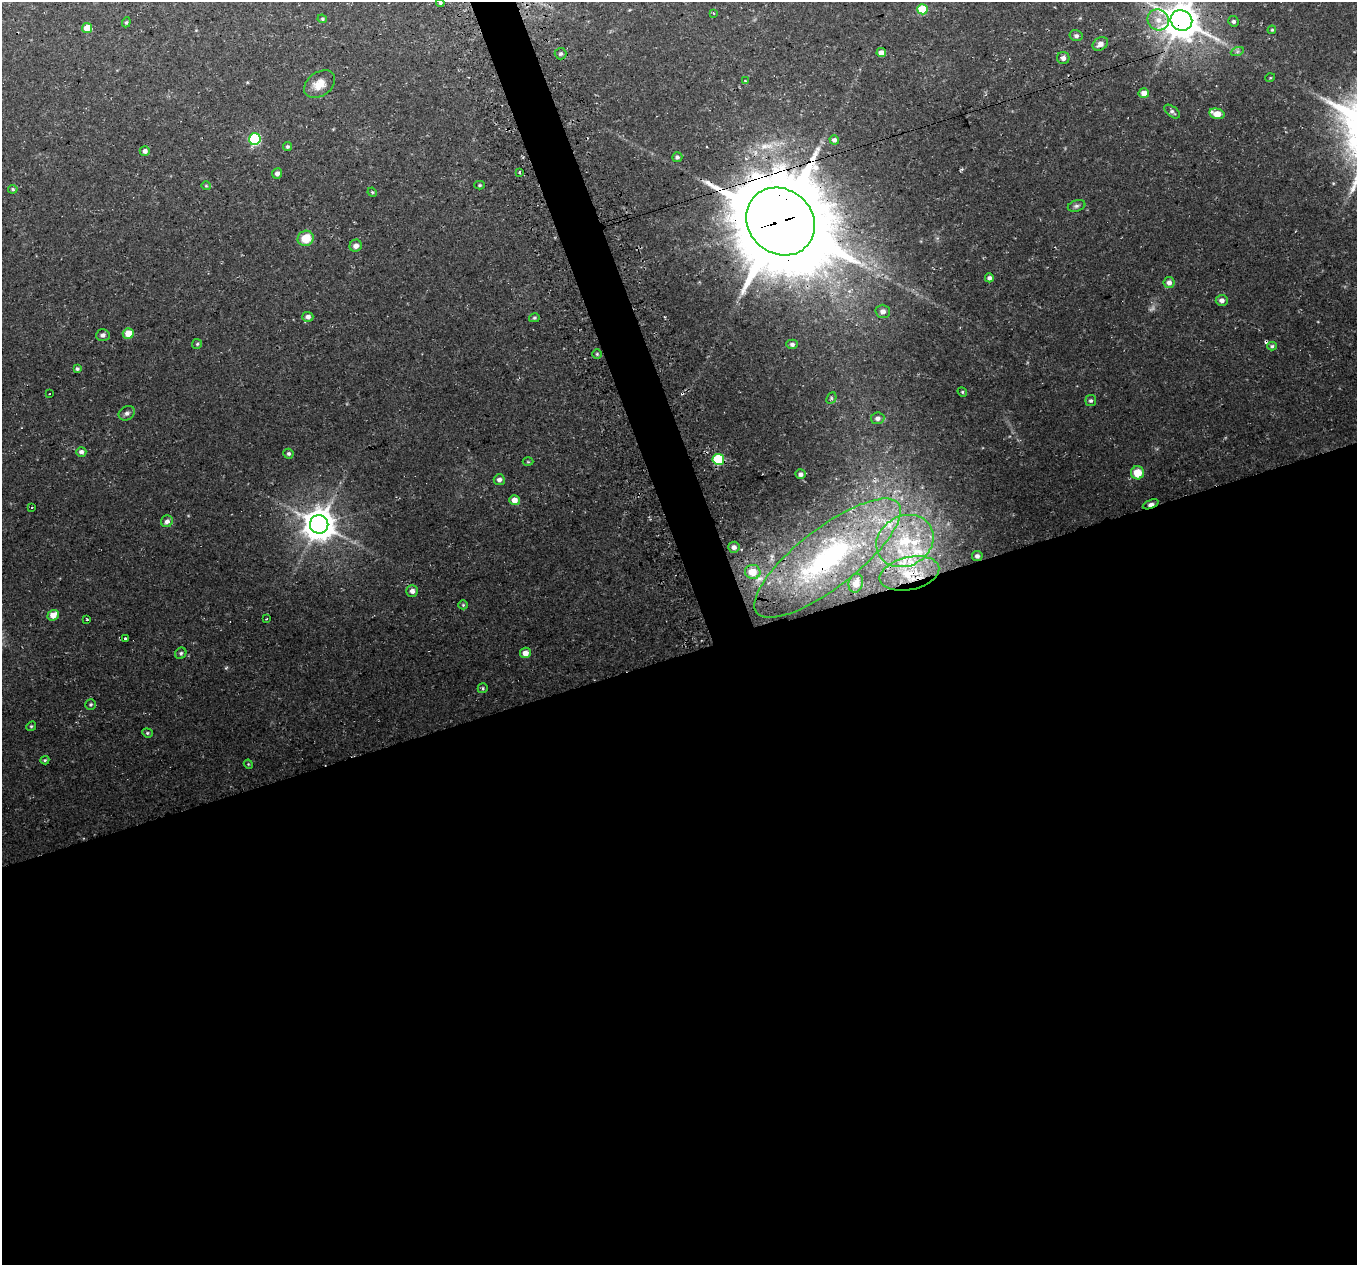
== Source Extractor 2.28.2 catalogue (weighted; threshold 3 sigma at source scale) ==
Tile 15 of 4 x 4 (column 3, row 4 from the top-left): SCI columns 2741-4095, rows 83-1345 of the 5483 x 5271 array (HDU 1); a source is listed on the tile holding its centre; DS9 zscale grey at full resolution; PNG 1359 x 1267 px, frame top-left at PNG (2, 2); each listed source drawn as its Kron ellipse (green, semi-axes under 4 px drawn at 4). Shown black and unused: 50% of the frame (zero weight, under 3 of 4 exposures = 3% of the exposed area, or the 3 px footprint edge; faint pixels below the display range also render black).
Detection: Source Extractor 2.28.2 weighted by HDU 2 'WHT'; one run over the whole footprint, this tile lists its part. Background 0.0636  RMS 0.0047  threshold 0.021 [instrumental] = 3 sigma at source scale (4.5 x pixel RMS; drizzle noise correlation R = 1.50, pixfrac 1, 0.0396/0.0396 arcsec/px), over >= 5 px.
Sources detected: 99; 1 too faint to see at this stretch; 4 cosmic-ray / hot-pixel residue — neither listed nor drawn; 5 inside a brighter listed object's ellipse — not listed separately; the other 89 listed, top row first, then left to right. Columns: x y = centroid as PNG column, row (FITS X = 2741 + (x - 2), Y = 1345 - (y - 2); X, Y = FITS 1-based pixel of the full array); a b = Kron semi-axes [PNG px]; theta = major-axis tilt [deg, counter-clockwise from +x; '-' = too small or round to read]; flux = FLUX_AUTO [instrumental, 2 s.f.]
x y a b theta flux
440 3 4 3 - 0.67
922 9 5 5 - 19
713 13 4 2 - 0.36
322 19 5 4 - 0.56
1158 20 11 10 - 4.6
1181 20 11 10 - 1200
1234 21 5 5 - 1.1
126 22 5 4 - 0.64
87 28 5 5 - 5.9
1272 30 4 3 - 0.49
1076 36 6 5 - 1.3
1100 44 8 6 34 2.5
1237 52 6 4 19 0.82
881 53 5 4 - 3.4
561 54 6 5 - 1
1063 58 6 6 - 1.9
1270 78 5 3 - 0.38
745 81 3 2 - 0.45
319 84 17 12 35 6.8
1144 93 5 5 - 3.3
1172 112 9 5 -39 1.1
1217 114 8 5 -15 5.8
255 139 6 5 - 44
834 140 5 4 - 1.4
288 146 4 4 - 0.79
145 151 5 5 - 1.7
677 157 5 5 - 0.97
520 172 3 3 - 4.3
277 173 5 5 - 1.5
479 185 5 4 - 0.61
206 186 5 4 - 0.49
13 189 4 4 - 0.71
372 192 5 3 - 0.49
1077 206 9 5 17 1.3
780 221 36 32 -42 6000
306 238 8 7 - 9.3
356 246 6 6 - 2.4
989 278 4 4 - 1.4
1169 283 5 5 - 2.3
1222 300 6 5 - 2.1
883 311 7 6 - 2.3
308 317 5 5 - 1.8
534 318 5 4 - 0.66
128 333 5 5 - 6.2
103 335 6 6 - 1.7
197 344 5 5 - 0.63
792 344 5 4 - 1
1272 346 5 4 - 0.78
597 354 5 4 - 0.59
77 369 4 4 - 0.86
962 392 5 4 - 0.54
49 394 2 2 - 0.3
831 398 6 4 64 0.72
1091 401 5 5 - 0.85
127 413 8 6 34 1.5
878 418 7 6 - 1.8
81 452 5 5 - 1.5
288 454 5 5 - 1
718 459 5 5 - 32
528 462 5 3 - 0.42
1138 473 6 6 - 9
801 474 5 5 - 1.3
499 480 5 5 - 1.6
514 500 5 5 - 4
1151 504 8 3 22 4.4
32 507 2 2 - 0.47
167 521 6 5 - 2
319 524 9 9 - 890
905 541 30 25 29 32
734 547 5 5 - 2.1
977 556 5 5 - 1.5
827 558 89 30 38 77
753 572 8 7 - 6.8
909 573 30 16 12 16
856 583 9 7 75 2.7
412 591 6 6 - 1.9
463 605 5 4 - 0.55
53 615 6 5 - 5.4
87 619 3 2 - 0.35
266 619 3 2 - 0.78
126 638 3 3 - 1.4
181 653 6 5 - 0.89
525 653 5 5 - 3.6
483 688 5 5 - 0.64
91 704 5 5 - 0.66
31 726 5 4 - 0.63
147 733 5 4 - 0.62
45 760 4 4 - 0.65
248 764 5 3 - 0.4
Overlapping masked pixels (flux is a lower limit): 6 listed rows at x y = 1181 20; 780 221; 1151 504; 319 524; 827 558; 909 573
Isophote crosses this tile's border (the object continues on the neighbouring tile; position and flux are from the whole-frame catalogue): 1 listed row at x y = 1181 20